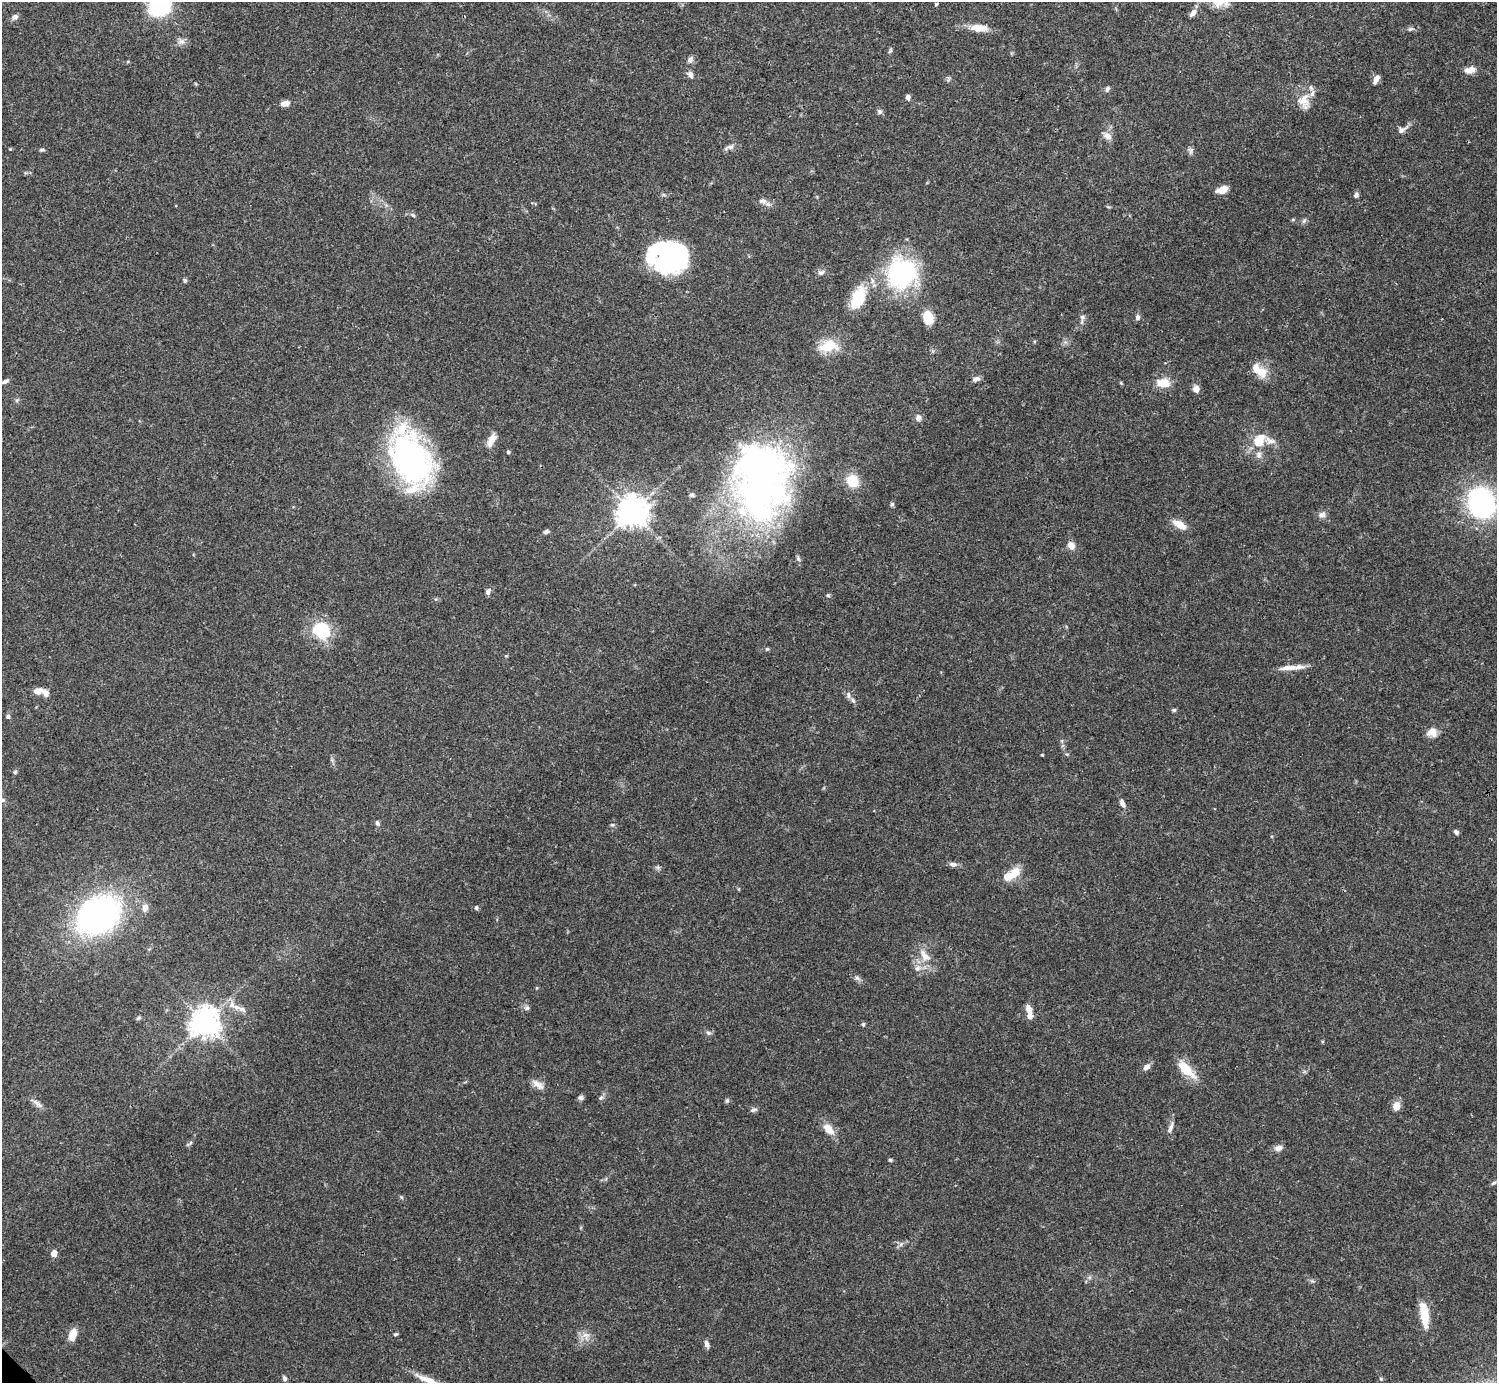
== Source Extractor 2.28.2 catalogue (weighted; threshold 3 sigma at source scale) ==
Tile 10 of 4 x 4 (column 2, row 3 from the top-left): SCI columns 1495-2989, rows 1540-2920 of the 5982 x 5981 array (HDU 1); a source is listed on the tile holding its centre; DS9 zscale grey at full resolution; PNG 1499 x 1385 px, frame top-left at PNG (2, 2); no overlay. Shown black and unused: <1% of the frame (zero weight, under 3 of 4 exposures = <1% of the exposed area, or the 3 px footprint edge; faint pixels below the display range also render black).
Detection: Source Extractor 2.28.2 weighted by HDU 2 'WHT'; one run over the whole footprint, this tile lists its part. Background 0.0403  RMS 0.0026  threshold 0.0119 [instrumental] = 3 sigma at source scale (4.5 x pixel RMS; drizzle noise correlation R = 1.50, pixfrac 1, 0.05/0.05 arcsec/px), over >= 5 px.
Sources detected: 129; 4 inside a brighter object's white glare — not listed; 8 inside a brighter listed object's ellipse — not listed separately; the other 117 listed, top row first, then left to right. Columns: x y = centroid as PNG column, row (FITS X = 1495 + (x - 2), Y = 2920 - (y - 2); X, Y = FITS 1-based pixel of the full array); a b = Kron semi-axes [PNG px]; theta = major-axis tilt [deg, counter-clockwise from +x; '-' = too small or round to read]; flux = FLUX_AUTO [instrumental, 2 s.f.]
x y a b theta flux
936 4 4 4 - 0.32
160 5 16 12 43 36
1193 13 12 6 51 1.3
15 17 8 6 30 0.97
977 27 17 11 2 3.1
1410 29 8 5 19 0.56
181 42 10 8 23 1.2
890 51 8 4 63 0.46
690 60 8 7 - 0.97
1470 70 13 8 6 2
690 74 10 7 -46 1.1
1376 79 11 5 63 1.5
1107 89 8 5 64 0.69
908 97 7 5 -78 0.81
1304 102 22 15 -69 4
285 103 10 6 8 1.7
879 111 7 6 - 0.64
1402 129 15 8 27 1.3
1107 136 12 8 -34 1.7
729 147 15 6 16 1.1
42 150 7 4 0 0.47
1191 151 11 6 -86 0.8
1222 190 13 8 19 2.3
1356 195 7 6 - 0.73
762 201 12 7 -11 1.1
413 215 6 5 - 0.47
1304 221 7 5 59 0.55
667 256 44 21 81 20
821 272 9 7 23 0.91
902 273 37 35 70 34
185 280 5 5 - 0.45
858 298 32 16 66 9.1
928 317 12 9 -75 6
1082 317 8 7 - 0.84
1138 317 8 6 -89 0.73
828 346 26 14 10 6.5
1261 372 16 15 - 3.9
976 379 11 6 18 0.98
5 381 11 5 25 0.75
1121 383 5 4 - 0.27
1163 383 17 10 -1 4.3
1196 389 6 6 - 2
17 400 6 4 45 0.4
918 418 8 7 - 1
492 439 17 7 63 2.6
1258 442 14 9 -2 3.4
508 452 5 4 - 0.35
1259 455 10 8 88 1.3
411 459 58 34 -66 70
760 480 86 58 88 130
852 481 16 13 -58 5.1
692 495 6 4 -16 0.44
1481 503 20 18 -69 59
892 504 6 5 - 0.48
632 512 11 10 - 300
1322 515 10 8 6 1.2
1179 524 17 8 -29 3.1
546 532 8 5 17 0.69
1071 545 10 8 -56 1.9
488 591 9 6 65 0.88
828 595 5 5 - 0.39
321 630 18 16 -33 14
767 649 5 4 - 0.36
1289 668 27 7 4 2.9
38 691 12 6 9 2.3
848 695 9 5 -87 0.79
853 700 8 5 -62 0.64
1174 710 6 5 - 0.39
8 716 6 5 - 0.54
1432 732 13 12 - 2.3
1042 755 4 3 - 0.21
15 772 6 4 49 0.42
2 800 7 5 -1 0.55
1122 804 10 6 -63 1.2
377 823 8 5 -63 0.63
612 825 6 5 - 0.43
1456 832 7 4 -49 0.65
953 864 10 6 -7 0.92
658 867 6 6 - 0.53
1015 872 14 10 62 3.5
145 908 10 7 76 1.6
476 908 6 5 - 0.49
98 915 33 26 32 110
925 956 20 10 -50 3.7
917 968 9 8 - 1.5
857 978 8 5 -44 0.72
232 1005 10 9 - 1.9
527 1008 7 7 - 0.72
242 1009 13 7 -29 1.5
1028 1009 12 7 -72 2.1
138 1018 7 4 45 0.39
205 1023 10 10 - 300
863 1024 5 4 - 0.48
708 1033 7 5 -21 0.61
1146 1067 9 6 40 1.3
1186 1069 29 11 -44 5.6
538 1084 18 7 -34 1.9
581 1098 6 6 - 0.8
600 1098 7 6 - 0.59
727 1101 6 5 - 0.43
37 1104 18 6 -38 1.3
1396 1106 10 8 71 2.3
753 1110 10 4 15 0.63
1170 1128 18 5 70 1.3
828 1129 14 9 -45 3.4
190 1143 11 4 41 0.53
1279 1148 11 8 17 1.3
890 1160 5 4 - 0.35
1494 1183 7 4 27 0.42
54 1253 6 5 - 2.2
1424 1315 30 9 -82 6.6
73 1334 13 7 73 3.1
396 1334 5 4 - 0.38
586 1336 12 10 -79 2.1
707 1344 9 5 -71 0.99
284 1378 7 4 -60 0.58
432 1382 40 7 -27 4.4
Isophote crosses this tile's border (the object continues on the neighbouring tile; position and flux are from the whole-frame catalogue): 4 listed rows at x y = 160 5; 1481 503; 2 800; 432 1382